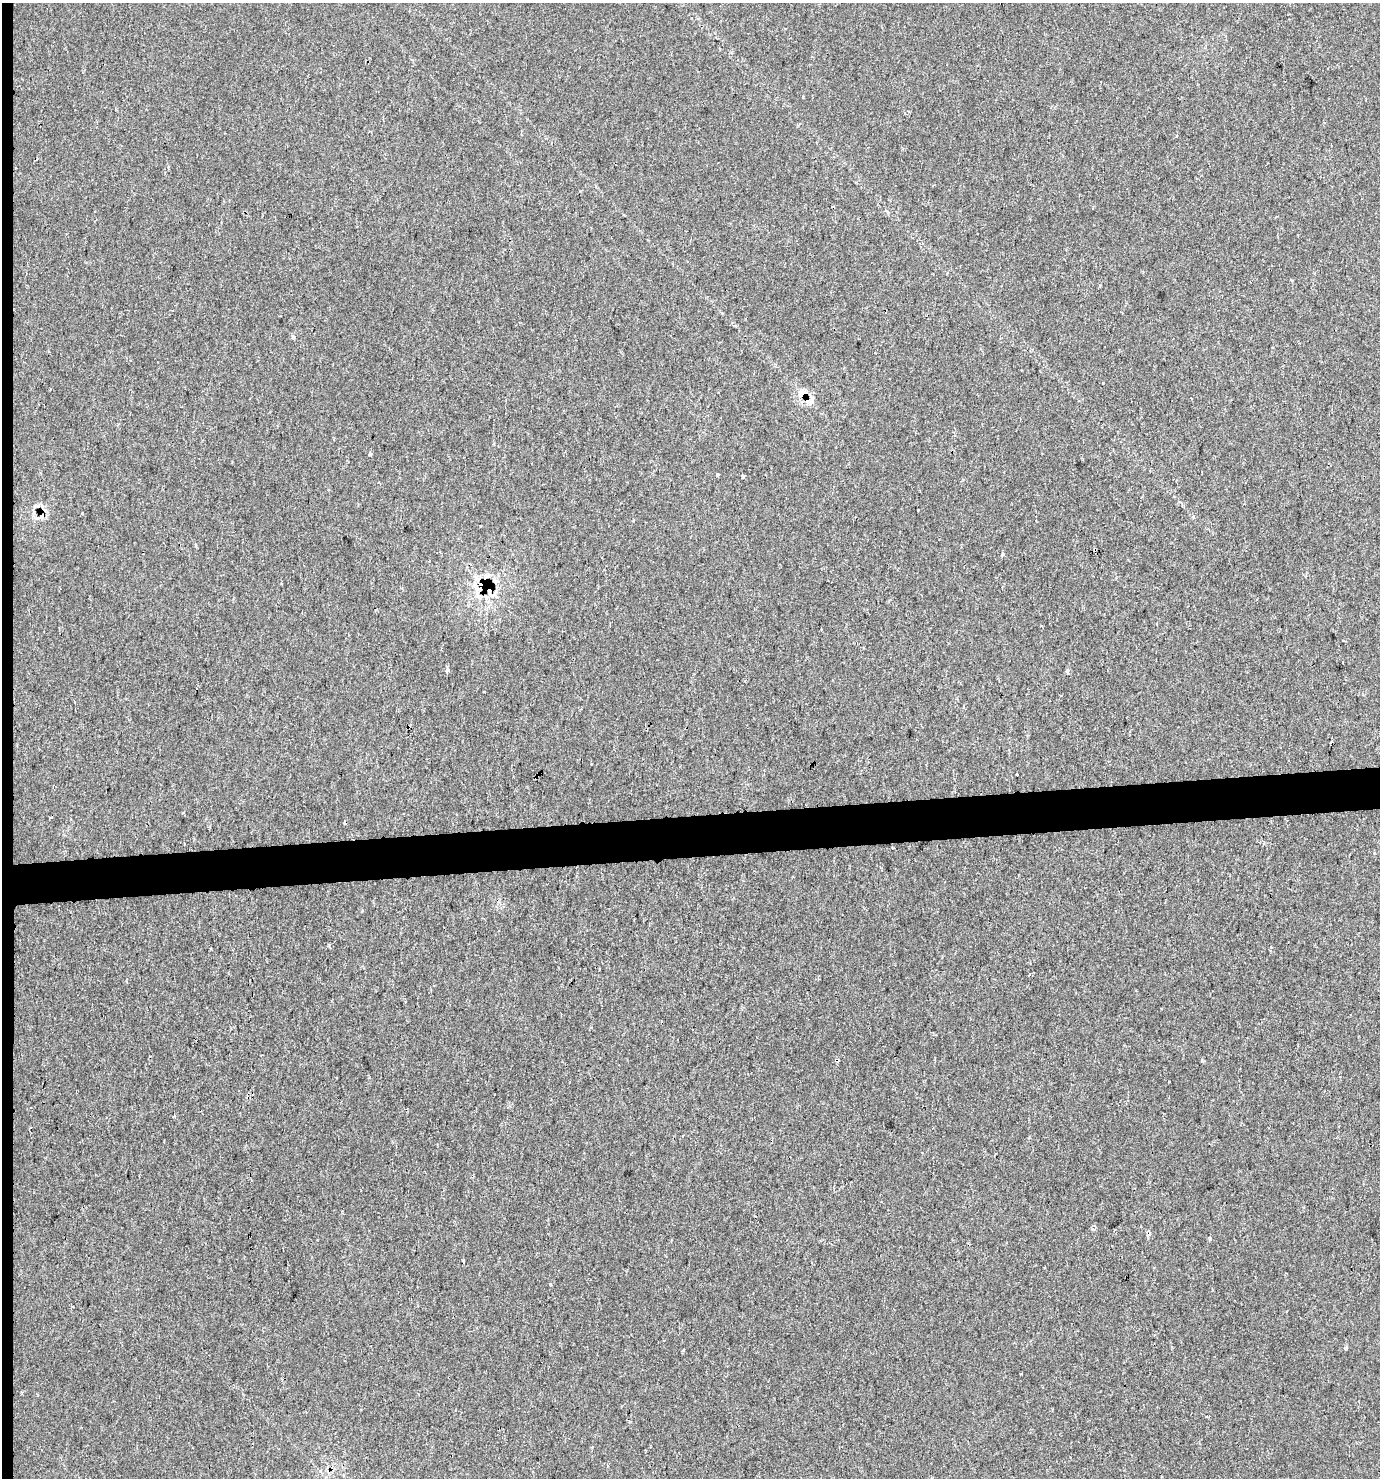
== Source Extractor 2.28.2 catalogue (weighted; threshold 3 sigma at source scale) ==
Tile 4 of 3 x 3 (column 1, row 2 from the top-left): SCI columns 36-1413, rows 1476-2951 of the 4169 x 4426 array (HDU 1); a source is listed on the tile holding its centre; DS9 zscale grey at full resolution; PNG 1382 x 1480 px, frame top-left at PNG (2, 3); no overlay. Shown black and unused: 4% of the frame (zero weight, under 2 of 3 exposures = <1% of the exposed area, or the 3 px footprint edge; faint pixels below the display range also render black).
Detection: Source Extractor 2.28.2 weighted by HDU 2 'WHT'; one run over the whole footprint, this tile lists its part. Background 0.00468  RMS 0.0037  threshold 0.0165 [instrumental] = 3 sigma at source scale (4.5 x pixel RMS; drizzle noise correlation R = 1.50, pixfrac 1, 0.0396/0.0396 arcsec/px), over >= 5 px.
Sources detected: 37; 11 cosmic-ray / hot-pixel residue — not listed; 3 inside a brighter listed object's ellipse — not listed separately; the other 23 listed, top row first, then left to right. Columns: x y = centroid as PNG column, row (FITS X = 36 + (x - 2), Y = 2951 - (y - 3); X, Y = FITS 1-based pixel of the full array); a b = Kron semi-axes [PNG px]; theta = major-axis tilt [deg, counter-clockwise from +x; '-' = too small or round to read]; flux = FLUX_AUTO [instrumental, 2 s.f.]
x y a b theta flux
1176 137 4 3 - 0.3
293 336 4 3 - 1.4
802 393 16 11 25 3.6
370 454 4 3 - 2.8
717 475 3 3 - 2.5
743 476 4 3 - 2
918 510 3 3 - 0.41
82 513 3 3 - 1.2
1002 555 5 4 - 0.49
489 588 18 11 -62 9.7
1343 640 3 3 - 0.45
447 670 6 4 -86 1
1067 672 7 3 -89 0.56
1016 775 3 2 - 0.66
329 946 4 4 - 0.51
837 1060 5 4 - 0.52
1169 1082 3 2 - 0.87
173 1117 4 3 - 1.5
1148 1234 6 5 - 1.1
1209 1238 3 3 - 1.8
1045 1267 3 2 - 0.39
1345 1348 4 4 - 2.2
683 1350 4 3 - 0.39
Overlapping masked pixels (flux is a lower limit): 4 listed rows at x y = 802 393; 489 588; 837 1060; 1148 1234
Unlisted compact peaks at least as high as the median listed source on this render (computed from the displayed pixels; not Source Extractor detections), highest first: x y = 550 1284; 1103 383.